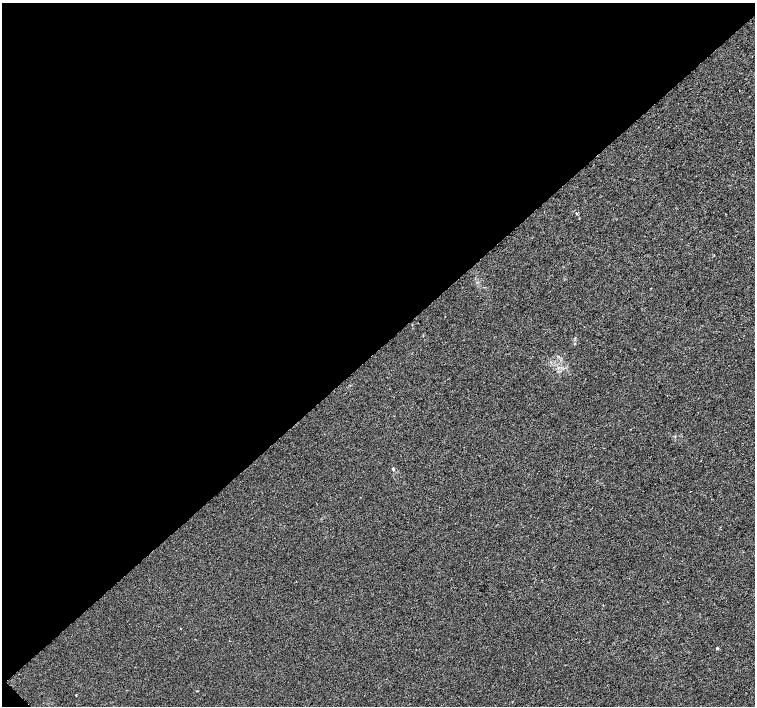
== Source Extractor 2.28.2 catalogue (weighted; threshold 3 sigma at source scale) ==
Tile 5 of 4 x 4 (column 1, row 2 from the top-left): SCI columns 4-1509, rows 3036-4443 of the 6026 x 6004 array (HDU 1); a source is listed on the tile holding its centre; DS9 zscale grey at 2 x 2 block average (1 PNG px = mean of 2 x 2 image px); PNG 757 x 708 px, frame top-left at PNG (2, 3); no overlay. Shown black and unused: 49% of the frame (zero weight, under 2 of 3 exposures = <1% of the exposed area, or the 3 px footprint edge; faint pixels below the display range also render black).
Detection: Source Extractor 2.28.2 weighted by HDU 2 'WHT'; one run over the whole footprint, this tile lists its part. Background 0.00649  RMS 0.0046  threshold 0.0205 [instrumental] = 3 sigma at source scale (4.5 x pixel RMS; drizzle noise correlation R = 1.50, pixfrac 1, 0.0396/0.0396 arcsec/px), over >= 5 px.
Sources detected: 7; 1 cosmic-ray / hot-pixel residue — not listed; the other 6 listed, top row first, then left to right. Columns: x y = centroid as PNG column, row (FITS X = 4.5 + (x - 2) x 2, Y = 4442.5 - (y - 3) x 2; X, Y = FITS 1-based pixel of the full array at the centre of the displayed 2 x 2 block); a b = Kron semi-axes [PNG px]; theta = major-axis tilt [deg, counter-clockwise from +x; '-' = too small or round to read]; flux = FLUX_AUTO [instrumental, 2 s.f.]
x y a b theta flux
577 213 3 2 - 1.2
484 287 2 2 - 0.59
393 469 4 3 - 1.1
229 641 2 2 - 0.4
717 648 3 3 - 0.85
76 695 2 2 - 0.77